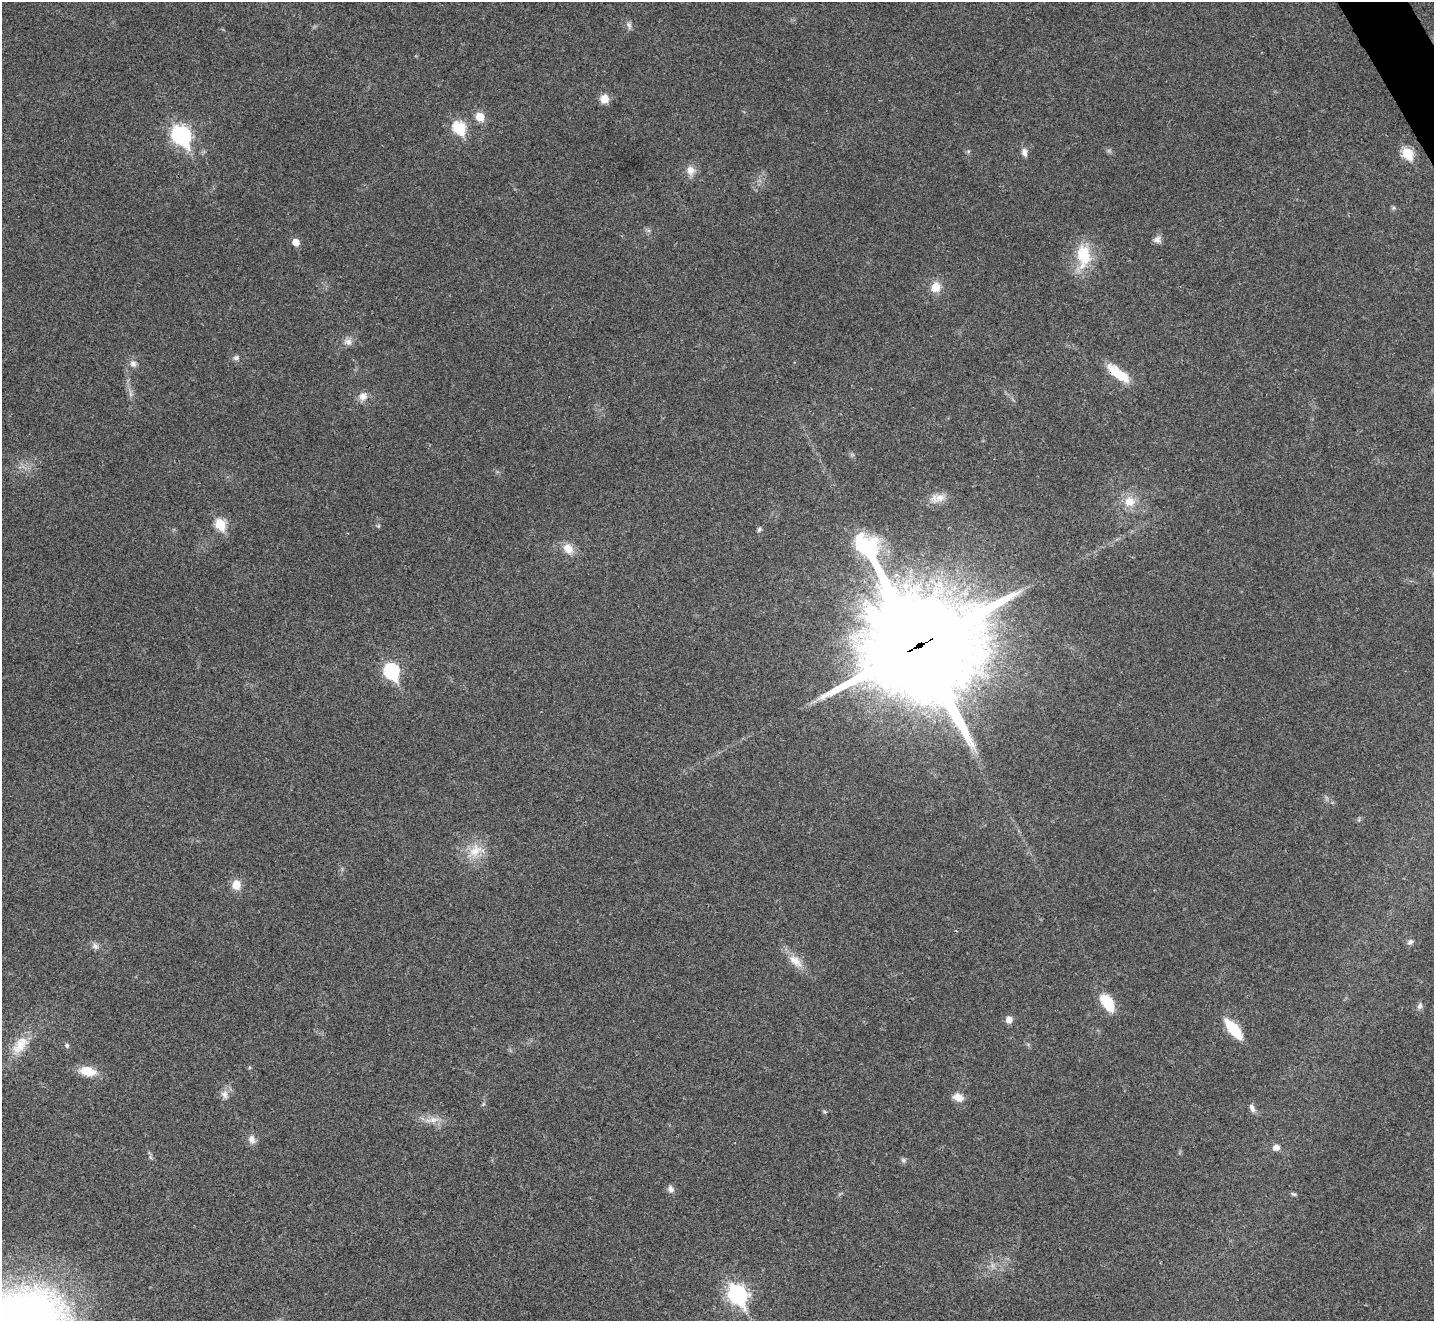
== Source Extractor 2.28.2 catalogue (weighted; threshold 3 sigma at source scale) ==
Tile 10 of 4 x 4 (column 2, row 3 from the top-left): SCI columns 1438-2869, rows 1610-2928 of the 5735 x 5724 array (HDU 1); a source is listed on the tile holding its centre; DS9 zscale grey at full resolution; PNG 1436 x 1323 px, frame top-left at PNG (2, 2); no overlay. Shown black and unused: <1% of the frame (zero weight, under 3 of 4 exposures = <1% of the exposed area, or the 3 px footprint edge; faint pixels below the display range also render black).
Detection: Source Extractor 2.28.2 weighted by HDU 2 'WHT'; one run over the whole footprint, this tile lists its part. Background 0.0205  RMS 0.0043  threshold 0.0191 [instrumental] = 3 sigma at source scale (4.5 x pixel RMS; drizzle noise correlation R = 1.50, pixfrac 1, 0.05/0.05 arcsec/px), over >= 5 px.
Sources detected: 52; all 52 listed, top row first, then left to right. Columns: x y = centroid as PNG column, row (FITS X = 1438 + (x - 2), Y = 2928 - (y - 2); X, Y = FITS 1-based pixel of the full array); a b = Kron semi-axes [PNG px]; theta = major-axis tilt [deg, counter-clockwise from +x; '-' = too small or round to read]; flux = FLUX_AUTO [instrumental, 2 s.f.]
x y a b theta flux
629 26 10 6 -64 1.4
604 99 10 9 - 4.4
480 117 6 5 - 12
459 128 7 6 - 38
181 136 10 8 -36 130
1024 152 10 6 -78 2.3
1407 153 7 6 - 25
691 170 13 10 -74 3.7
1394 208 6 5 - 0.72
1157 239 10 9 - 2
296 242 5 5 - 5.8
1083 256 34 19 -88 16
936 287 13 12 - 5.4
348 342 10 9 - 2.3
236 358 8 7 - 1.3
133 364 9 8 - 2
1118 374 30 10 -37 12
130 394 9 4 -82 1.3
363 396 11 10 - 3.2
939 498 16 12 24 4.6
1130 502 15 14 - 6.9
220 524 6 5 - 26
378 526 5 4 - 0.51
759 529 6 5 - 0.8
568 548 15 11 -52 5.1
919 646 42 37 -49 9100
391 671 8 7 - 72
475 851 25 15 41 9.3
236 885 10 9 - 5.2
1410 942 9 7 30 1.5
95 946 10 8 -40 1.8
795 961 23 11 -40 6.1
1107 1003 21 11 -58 12
1420 1006 9 6 70 1.4
1009 1019 8 7 - 2.6
1233 1029 18 8 -50 20
20 1045 30 16 51 10
67 1045 7 6 - 0.85
249 1067 6 4 89 0.49
88 1071 15 9 -9 10
225 1094 12 9 -66 2.6
958 1097 14 10 -14 3.7
483 1104 8 3 45 0.56
1252 1108 13 6 -62 1.8
432 1120 23 7 9 4.2
251 1139 11 8 -77 2.8
1276 1147 8 7 - 2.5
903 1160 6 6 - 0.95
671 1189 10 7 -75 1.8
1293 1194 8 4 -24 0.75
992 1265 7 5 -46 1.3
737 1294 9 7 -58 160
Overlapping masked pixels (flux is a lower limit): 2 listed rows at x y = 1118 374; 919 646